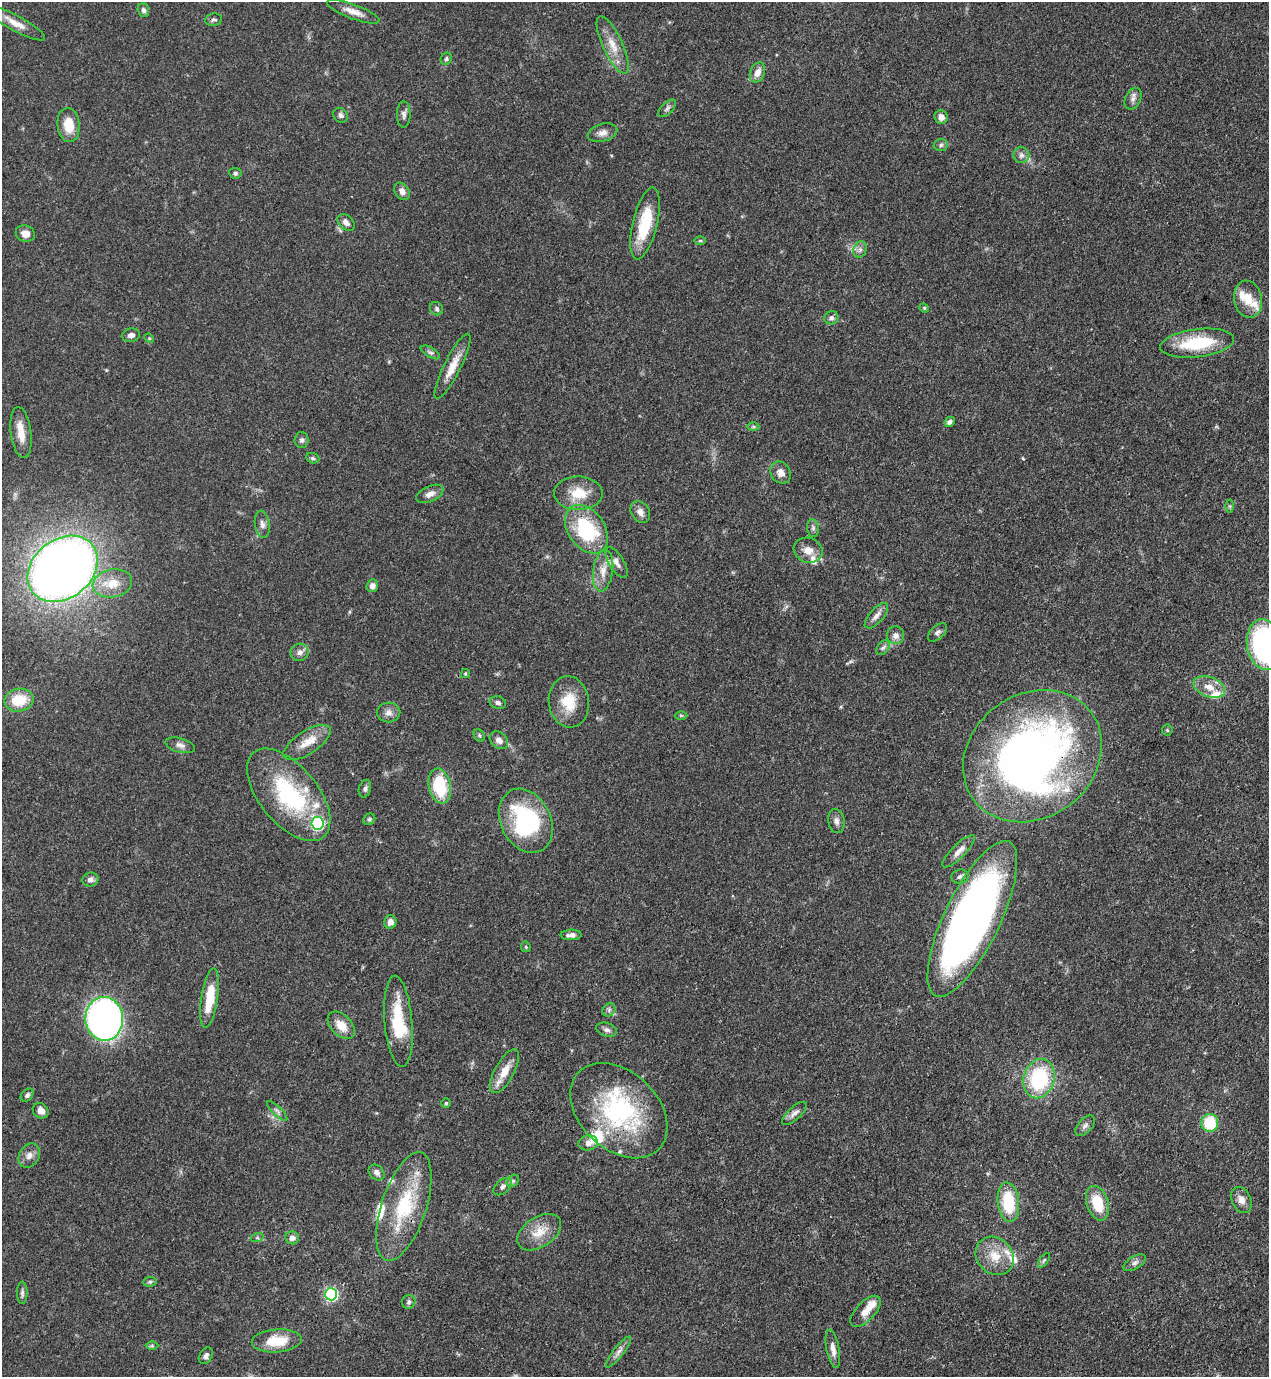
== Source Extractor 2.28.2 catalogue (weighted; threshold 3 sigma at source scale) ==
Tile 6 of 4 x 4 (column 2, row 2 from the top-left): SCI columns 1491-2757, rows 2791-4165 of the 5643 x 5583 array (HDU 1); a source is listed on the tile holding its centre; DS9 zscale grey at full resolution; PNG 1271 x 1379 px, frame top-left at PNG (2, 2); each listed source drawn as its Kron ellipse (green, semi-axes under 4 px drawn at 4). Shown black and unused: <1% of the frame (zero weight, under 3 of 4 exposures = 7% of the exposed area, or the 3 px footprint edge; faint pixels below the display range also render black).
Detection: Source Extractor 2.28.2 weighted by HDU 2 'WHT'; one run over the whole footprint, this tile lists its part. Background 0.07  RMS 0.0036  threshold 0.016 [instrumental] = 3 sigma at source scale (4.5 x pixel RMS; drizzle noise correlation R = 1.50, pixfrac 1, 0.05/0.05 arcsec/px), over >= 5 px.
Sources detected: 144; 2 inside a brighter object's white glare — neither listed nor drawn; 17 inside a brighter listed object's ellipse — not listed separately; the other 125 listed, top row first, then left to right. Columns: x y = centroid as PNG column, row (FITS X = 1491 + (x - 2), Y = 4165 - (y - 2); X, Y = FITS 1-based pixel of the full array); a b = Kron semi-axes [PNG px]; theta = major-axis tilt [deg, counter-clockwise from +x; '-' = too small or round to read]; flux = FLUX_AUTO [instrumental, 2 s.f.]
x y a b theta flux
143 10 7 5 -72 1.1
353 12 28 7 -20 3.7
213 20 8 6 9 0.88
15 23 33 7 -29 4.8
613 45 31 10 -65 6.4
446 59 6 5 - 0.85
757 72 10 7 67 3.1
1133 99 11 8 62 1.6
667 108 11 5 44 1.1
404 114 13 7 89 1.4
341 115 8 7 - 1.1
941 117 7 6 - 2.2
69 125 17 11 -85 7.3
602 133 15 9 16 2.4
941 145 7 6 - 0.83
1021 155 8 8 - 1.5
235 173 6 5 - 0.85
402 191 9 7 -54 2
346 222 10 6 -44 1.7
645 223 37 12 76 16
25 234 10 8 -22 2.7
700 240 6 4 1 0.5
860 250 8 6 69 1.3
1248 299 19 13 -79 6.1
924 308 5 4 - 0.42
436 309 7 6 - 0.83
831 318 7 6 - 1.4
131 335 9 6 10 1.6
149 338 5 4 - 0.38
1197 343 37 14 7 21
430 352 11 5 -30 1
452 366 36 8 63 5.8
950 422 5 4 - 1.2
753 427 6 4 0 0.57
21 433 25 10 -82 5.2
302 440 8 7 - 1.1
313 458 7 5 -21 0.67
781 473 11 9 -57 2.6
578 493 24 16 -1 9.3
430 494 14 8 24 2.3
1230 506 6 4 -89 0.56
640 512 11 9 -56 2.4
262 524 13 7 -82 1.9
813 528 9 6 -81 0.99
586 529 27 18 -55 30
808 550 15 12 -20 4.1
616 562 17 7 -59 2.3
63 569 38 29 38 400
603 571 21 10 82 4.7
112 583 20 14 9 6.8
372 586 6 5 - 1.7
876 616 16 7 49 2.3
937 632 11 6 43 1.3
896 635 9 8 - 2.2
1264 645 25 17 -81 65
883 648 8 5 53 1
299 652 9 8 - 1.8
465 674 4 3 - 0.43
1209 687 16 10 -21 4.5
19 700 14 11 11 9.8
569 702 26 20 -84 11
498 703 8 6 -15 1.1
389 712 12 10 0 2.1
681 715 6 4 0 0.47
1167 730 5 5 - 0.48
479 735 6 5 - 0.64
499 740 10 7 -40 1.8
307 742 27 11 33 6
180 745 15 7 -15 1.8
1032 756 73 61 37 220
440 786 18 11 -78 17
365 789 9 6 73 1.1
289 795 55 29 -50 41
369 819 6 5 - 0.7
526 821 34 25 -63 39
836 821 12 8 -78 1.8
318 823 6 6 - 50
959 851 22 6 45 3
960 877 9 7 14 1.2
90 880 8 7 - 1.7
972 919 85 28 64 290
390 922 7 6 - 2.3
571 935 10 5 2 1.6
526 947 5 5 - 0.47
210 998 30 8 81 11
609 1010 7 6 - 0.95
104 1019 22 19 -87 160
398 1021 46 14 -85 18
341 1025 16 10 -45 5.2
606 1030 10 7 -17 1.3
504 1071 24 9 61 5.4
1039 1079 20 15 75 29
27 1095 7 5 46 0.88
446 1103 4 4 - 0.46
41 1111 8 7 - 2.3
277 1111 13 4 -44 1.2
619 1111 56 39 -44 52
794 1113 15 6 42 1.8
1210 1123 9 8 - 15
1085 1126 12 6 47 1.3
588 1143 10 7 10 2.3
29 1156 13 10 62 2.4
377 1172 9 6 -45 1.4
513 1181 7 5 44 0.77
502 1187 11 6 40 1.3
1241 1200 13 9 -65 2.8
1008 1202 20 10 -83 17
1097 1203 18 11 -71 11
404 1207 56 22 72 27
539 1232 24 15 33 6.9
257 1238 6 4 18 0.57
292 1238 7 6 - 1.9
995 1256 20 17 -45 8.3
1044 1260 8 4 55 0.61
1135 1263 12 6 31 1.5
150 1282 7 5 7 0.6
22 1293 11 5 90 1
331 1294 6 6 - 59
409 1302 7 6 - 0.9
866 1311 19 9 46 4
277 1341 25 11 4 10
152 1346 6 4 0 0.53
833 1349 19 6 -79 2.7
618 1352 19 5 52 1.9
206 1356 9 6 58 1.3
Overlapping masked pixels (flux is a lower limit): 5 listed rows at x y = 63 569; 1032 756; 972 919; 619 1111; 404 1207
Isophote crosses this tile's border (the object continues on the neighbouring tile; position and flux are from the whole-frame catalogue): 1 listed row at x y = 1264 645